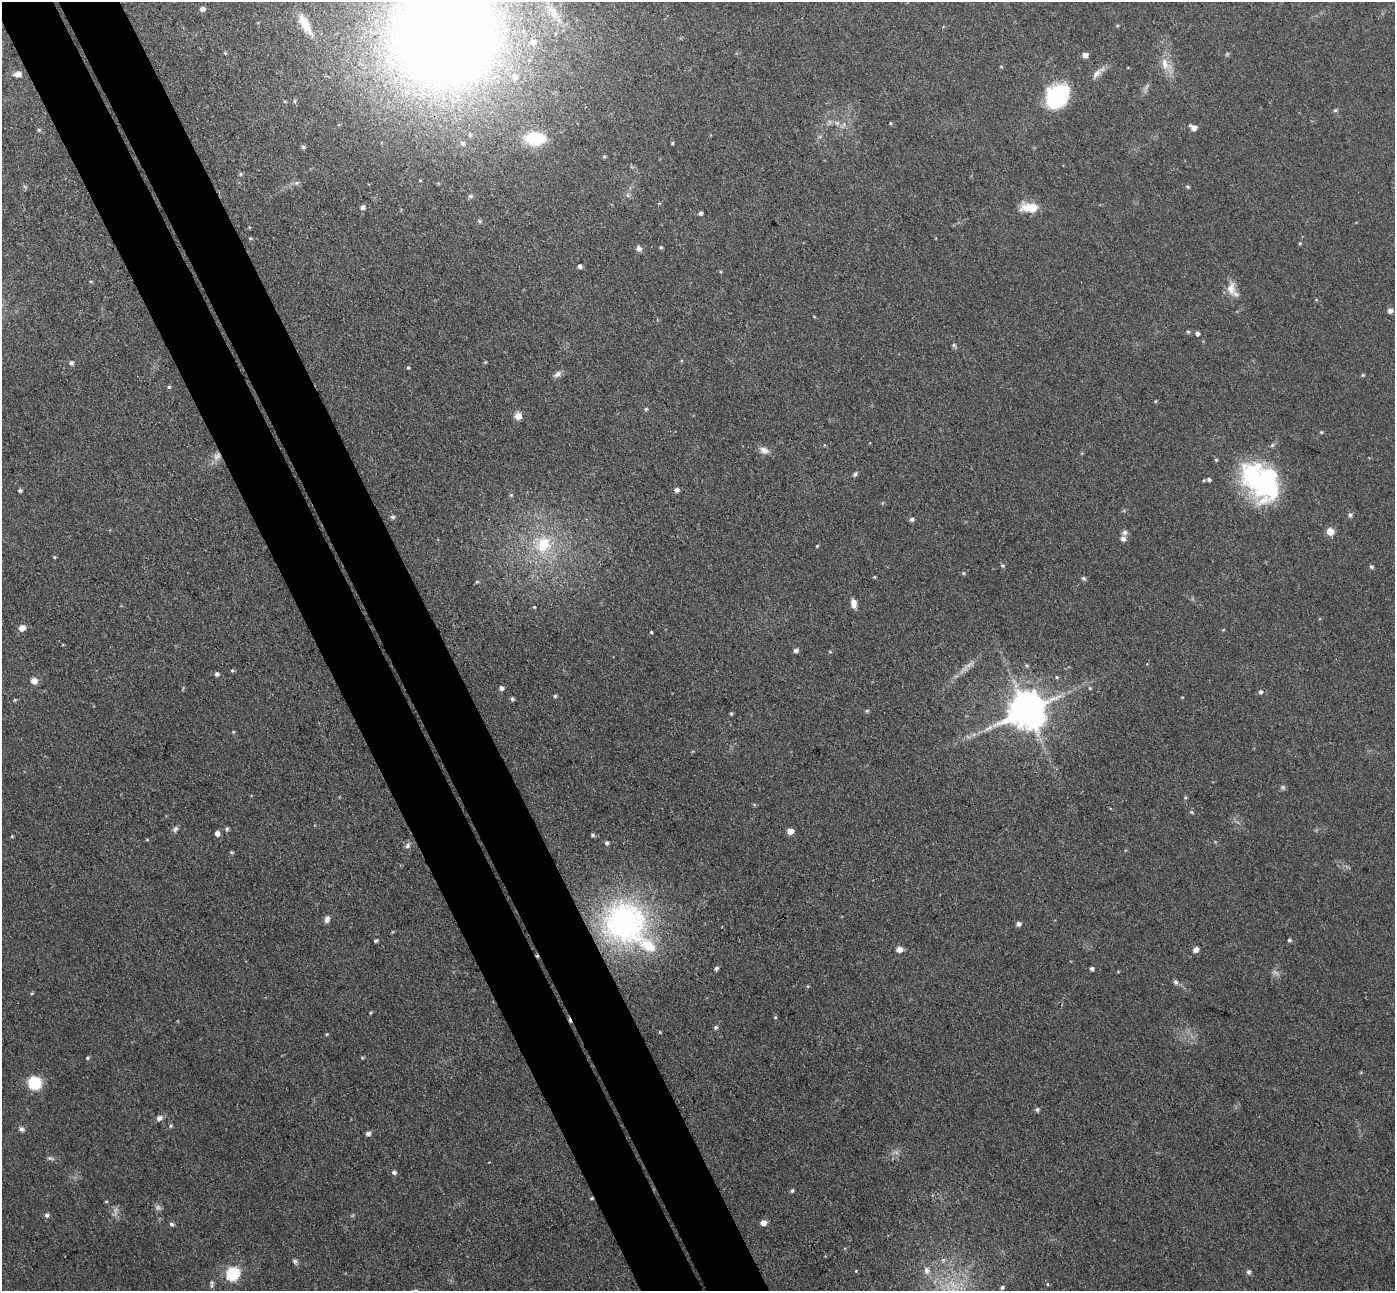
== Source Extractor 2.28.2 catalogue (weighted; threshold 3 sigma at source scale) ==
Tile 11 of 4 x 4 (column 3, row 3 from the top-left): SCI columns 2841-4233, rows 1467-2755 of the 5678 x 5642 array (HDU 1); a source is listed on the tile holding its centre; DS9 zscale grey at full resolution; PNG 1397 x 1293 px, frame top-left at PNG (2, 2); no overlay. Shown black and unused: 9% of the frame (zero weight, under 3 of 4 exposures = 5% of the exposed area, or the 3 px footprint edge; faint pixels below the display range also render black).
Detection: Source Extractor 2.28.2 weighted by HDU 2 'WHT'; one run over the whole footprint, this tile lists its part. Background 0.0901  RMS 0.0082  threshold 0.0367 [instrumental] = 3 sigma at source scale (4.5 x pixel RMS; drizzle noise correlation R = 1.50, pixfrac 1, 0.05/0.05 arcsec/px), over >= 5 px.
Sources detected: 150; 4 too faint to see at this stretch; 3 inside a brighter object's white glare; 2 cosmic-ray / hot-pixel residue — not listed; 5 inside a brighter listed object's ellipse — not listed separately; the other 136 listed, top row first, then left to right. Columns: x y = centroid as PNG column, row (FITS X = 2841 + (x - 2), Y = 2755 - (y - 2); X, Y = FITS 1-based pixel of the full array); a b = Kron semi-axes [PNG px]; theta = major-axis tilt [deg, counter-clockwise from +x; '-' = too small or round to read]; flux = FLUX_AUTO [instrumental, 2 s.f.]
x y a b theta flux
202 9 6 5 - 2.9
553 13 23 11 -54 15
305 24 27 9 -60 13
1117 26 5 3 - 0.78
445 35 101 97 24 1300
225 53 5 4 - 0.86
1085 55 5 5 - 3.9
1165 63 17 9 -81 8.9
1097 73 15 7 52 4.3
18 74 6 5 - 6
1060 91 28 15 -10 31
295 101 5 4 - 1.2
1335 110 5 4 - 1.1
837 123 6 5 - 1.9
1194 127 6 5 - 5.2
39 130 4 4 - 1
535 138 19 12 -1 40
463 143 6 5 - 2
672 143 4 3 - 0.91
303 147 6 5 - 1.7
604 156 5 4 - 1
1188 187 4 4 - 1.2
470 196 6 5 - 1.5
362 207 4 4 - 3.1
1030 208 21 9 2 15
701 213 4 4 - 1.9
479 221 6 5 - 1.3
249 227 4 3 - 0.66
250 238 4 4 - 0.89
1300 243 5 3 - 0.77
661 247 4 4 - 1.2
639 248 7 7 - 2.5
580 266 4 4 - 2.6
91 282 4 3 - 0.76
1231 289 18 11 88 7.9
1390 311 5 5 - 3.3
1188 332 4 4 - 1.1
1197 333 4 4 - 2.3
954 345 7 4 89 1.3
485 362 4 4 - 0.78
71 363 5 5 - 2.1
408 367 4 4 - 0.87
557 374 11 6 42 3
1363 375 4 4 - 0.83
169 387 5 4 - 1.1
646 409 5 4 - 1
518 416 6 6 - 7.5
1321 432 5 4 - 0.81
764 450 13 7 -23 4.6
1216 460 5 4 - 0.94
855 474 6 5 - 1.6
1209 479 5 4 - 1.6
1261 481 48 32 -46 110
20 490 4 4 - 1.5
677 490 5 5 - 2.8
511 495 5 4 - 0.97
1350 515 6 5 - 2
393 517 5 5 - 1.9
912 519 5 5 - 2.1
1330 531 5 5 - 14
1123 539 7 6 - 2.7
544 543 18 14 -20 21
817 546 4 4 - 0.72
55 557 4 4 - 0.84
1003 565 6 4 6 1.2
1371 567 5 4 - 1.5
964 573 5 4 - 1
874 577 4 4 - 0.85
1084 578 5 5 - 1.5
477 582 5 3 - 0.93
854 603 10 6 -86 5
534 607 4 3 - 0.66
22 628 6 5 - 7
651 632 3 3 - 0.82
796 650 5 4 - 2.8
232 670 5 4 - 1.1
217 674 5 5 - 2.1
1057 677 4 4 - 0.96
34 681 6 6 - 6
501 688 5 5 - 2.5
1261 692 6 5 - 1.7
555 696 4 4 - 1.4
512 699 5 4 - 1.5
15 700 5 3 - 0.76
867 711 5 4 - 1.1
1027 711 11 10 - 2200
731 713 3 3 - 1.2
990 727 7 6 - 2.4
233 732 5 4 - 0.74
1192 812 5 5 - 1
175 829 9 6 61 2.1
227 829 5 5 - 1.6
790 831 5 5 - 6.5
217 834 5 4 - 4.4
593 835 5 4 - 1.5
12 836 4 3 - 0.75
147 839 5 3 - 0.66
607 843 4 4 - 1.7
407 846 8 6 48 2.3
232 852 5 4 - 1
327 919 9 6 68 3.3
625 923 55 51 -32 180
1018 924 5 4 - 2.9
1289 940 5 4 - 1.3
375 941 4 3 - 1.4
899 949 5 5 - 6.4
1196 949 5 5 - 4.1
716 968 5 4 - 1.8
1092 968 4 4 - 2
1176 982 7 5 -46 1.9
775 1017 4 4 - 0.84
716 1027 6 5 - 1.5
87 1058 4 4 - 1.1
34 1083 8 8 - 46
1037 1109 5 5 - 1.6
159 1118 8 7 - 2.9
170 1126 6 4 89 1
22 1129 6 6 - 2.4
368 1134 5 5 - 2.9
50 1158 9 5 -26 1.8
394 1172 5 5 - 2.1
792 1191 5 4 - 1.3
591 1198 4 4 - 0.82
106 1201 5 3 - 0.77
47 1215 6 5 - 2
763 1223 5 5 - 5.3
171 1224 5 4 - 1.7
295 1261 7 6 - 1.7
927 1270 9 7 -79 3.9
856 1271 4 3 - 0.6
1249 1272 6 6 - 1.7
232 1274 6 6 - 94
211 1282 7 6 - 1.8
952 1283 11 4 -55 4
1047 1284 5 3 - 0.71
1002 1287 5 4 - 1.7
Overlapping masked pixels (flux is a lower limit): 2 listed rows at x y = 445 35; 591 1198
Isophote crosses this tile's border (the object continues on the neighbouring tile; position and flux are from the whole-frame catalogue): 1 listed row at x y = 445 35